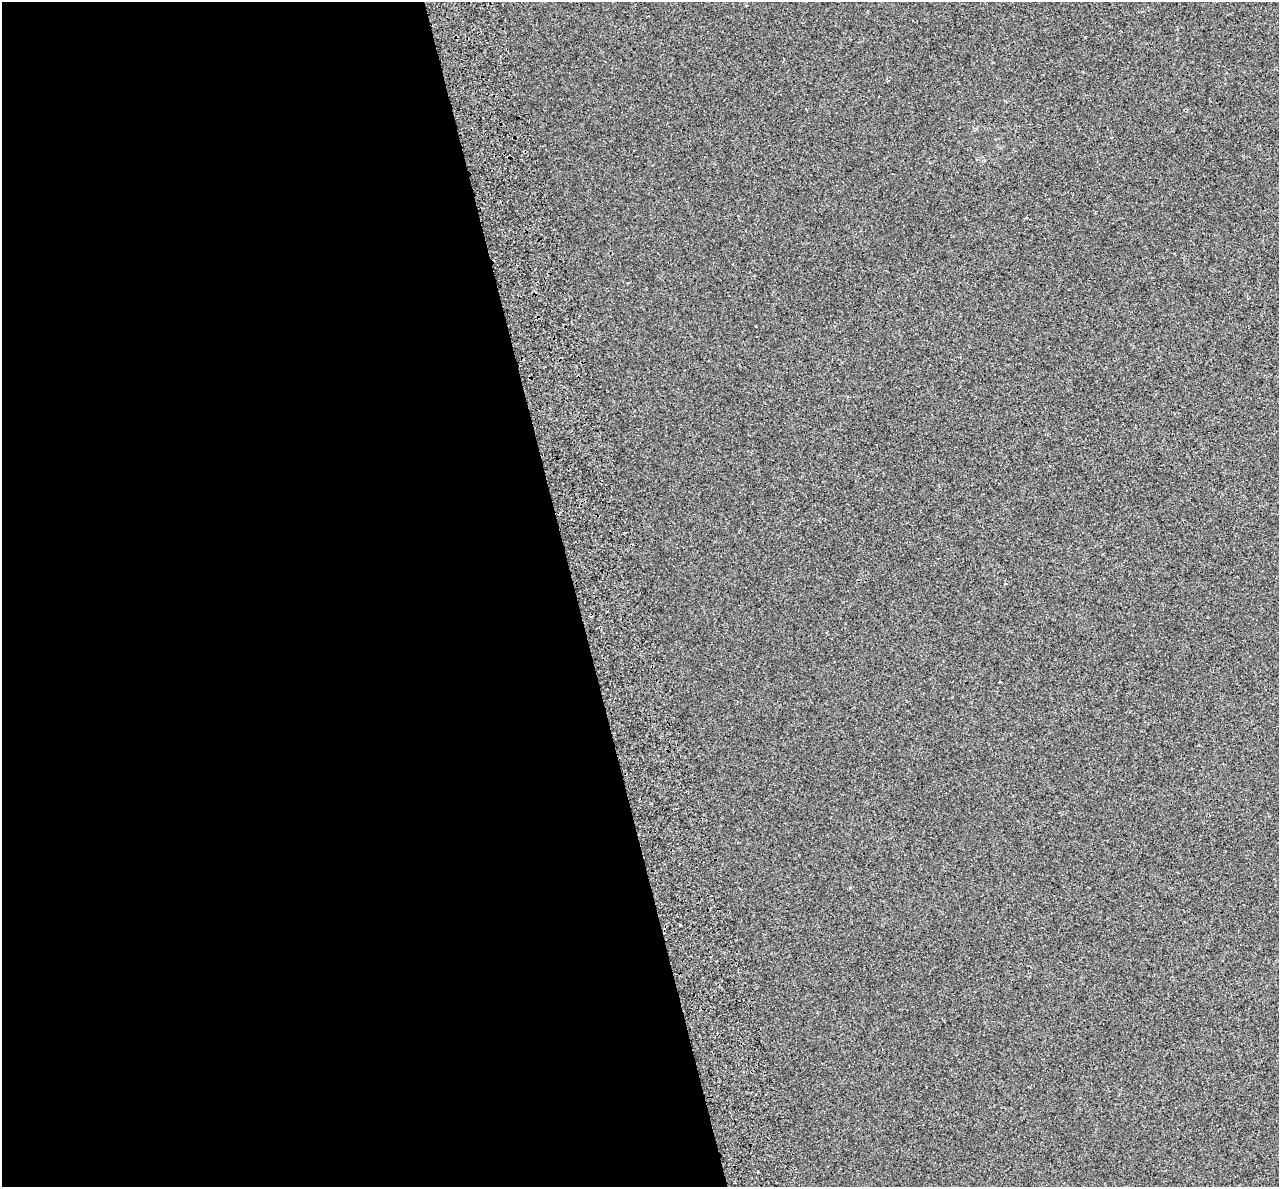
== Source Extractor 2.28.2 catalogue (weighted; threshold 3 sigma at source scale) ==
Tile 9 of 4 x 4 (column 1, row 3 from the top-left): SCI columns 88-1364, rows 1329-2513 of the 5284 x 5072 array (HDU 1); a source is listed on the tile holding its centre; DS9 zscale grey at full resolution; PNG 1281 x 1189 px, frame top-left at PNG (2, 2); no overlay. Shown black and unused: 45% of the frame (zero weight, under 2 of 3 exposures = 7% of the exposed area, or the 3 px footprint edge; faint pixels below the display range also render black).
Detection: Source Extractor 2.28.2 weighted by HDU 2 'WHT'; one run over the whole footprint, this tile lists its part. Background -6.78e-05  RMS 0.0045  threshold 0.0202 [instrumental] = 3 sigma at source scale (4.5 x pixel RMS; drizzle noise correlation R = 1.50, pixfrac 1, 0.0396/0.0396 arcsec/px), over >= 5 px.
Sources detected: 3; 1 cosmic-ray / hot-pixel residue — not listed; the other 2 listed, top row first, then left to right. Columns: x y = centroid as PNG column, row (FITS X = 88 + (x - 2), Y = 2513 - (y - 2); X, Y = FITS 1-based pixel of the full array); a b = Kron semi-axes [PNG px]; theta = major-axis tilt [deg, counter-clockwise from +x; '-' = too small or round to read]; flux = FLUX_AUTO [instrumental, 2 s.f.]
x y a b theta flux
579 316 2 2 - 0.29
680 926 3 2 - 0.58